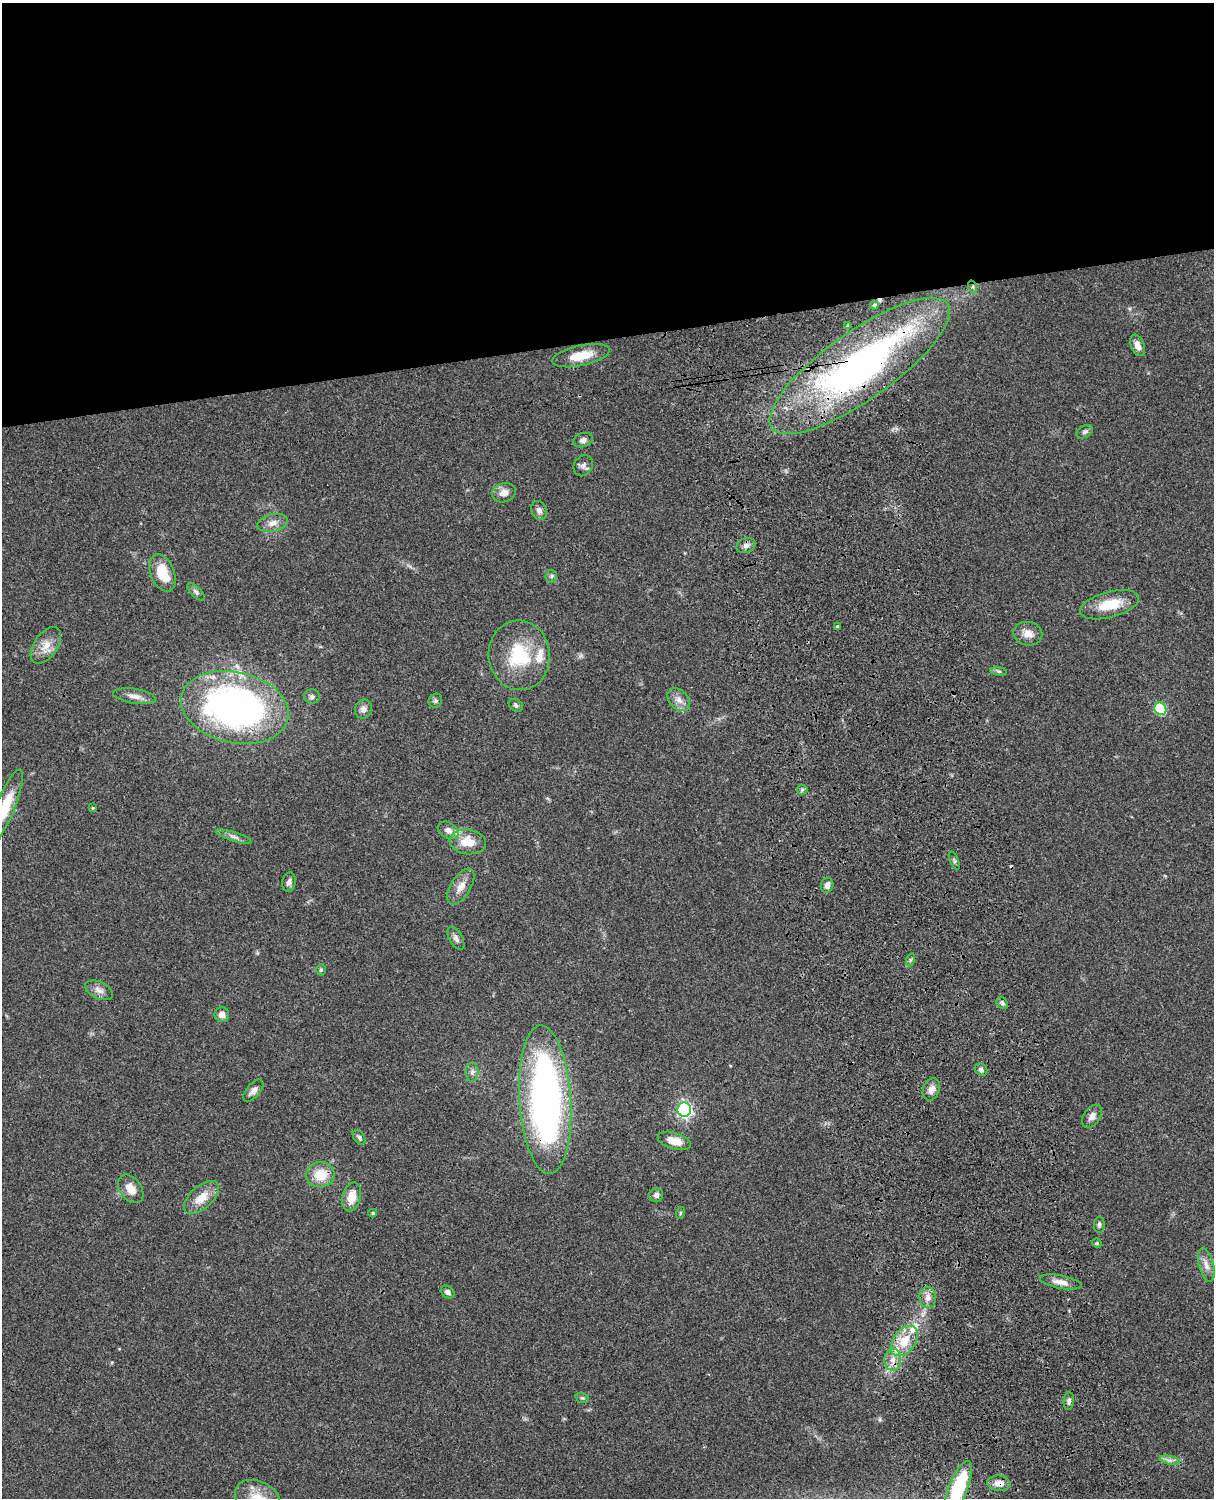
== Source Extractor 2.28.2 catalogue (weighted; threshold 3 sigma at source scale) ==
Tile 2 of 4 x 3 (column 2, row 1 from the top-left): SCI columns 1333-2544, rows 3269-4764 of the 5088 x 4927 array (HDU 1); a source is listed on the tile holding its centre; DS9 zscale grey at full resolution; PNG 1216 x 1500 px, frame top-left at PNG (2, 3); each listed source drawn as its Kron ellipse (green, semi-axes under 4 px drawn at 4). Shown black and unused: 23% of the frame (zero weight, under 3 of 4 exposures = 6% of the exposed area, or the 3 px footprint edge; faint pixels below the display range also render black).
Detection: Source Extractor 2.28.2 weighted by HDU 2 'WHT'; one run over the whole footprint, this tile lists its part. Background 0.0801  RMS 0.0058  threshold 0.0261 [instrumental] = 3 sigma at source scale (4.5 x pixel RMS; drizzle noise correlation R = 1.50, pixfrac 1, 0.05/0.05 arcsec/px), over >= 5 px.
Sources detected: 81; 1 inside a brighter object's white glare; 1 cosmic-ray / hot-pixel residue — neither listed nor drawn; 3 inside a brighter listed object's ellipse — not listed separately; the other 76 listed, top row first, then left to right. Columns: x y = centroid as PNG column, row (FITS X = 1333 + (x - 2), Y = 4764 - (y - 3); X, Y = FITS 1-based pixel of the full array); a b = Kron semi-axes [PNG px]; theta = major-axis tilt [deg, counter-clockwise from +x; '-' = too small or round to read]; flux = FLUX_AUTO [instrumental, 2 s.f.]
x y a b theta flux
973 287 6 4 -72 1.1
874 305 4 4 - 0.74
847 326 4 3 - 0.73
1138 345 11 6 -69 4.3
581 356 29 10 12 13
860 366 108 34 35 210
1085 432 9 5 31 1.6
583 440 10 7 19 2.2
583 466 11 9 58 2.5
504 493 12 9 19 4.5
539 510 10 8 -70 2.5
273 523 16 8 12 4.5
746 546 10 7 24 2.5
162 573 19 11 -68 15
551 576 6 6 - 1.2
196 592 11 5 -45 1.7
1110 605 30 13 15 16
838 626 4 3 - 1.5
1028 634 14 11 -11 5.2
46 645 21 11 55 7.5
519 655 35 30 -83 34
999 671 8 4 -8 1.1
134 696 21 7 -9 4.7
312 696 8 7 - 1.8
679 700 13 9 -48 4.5
435 701 7 6 - 1.3
516 705 8 5 -33 1.4
235 707 55 35 -13 220
363 709 9 8 - 3
1160 709 6 5 - 35
802 790 5 5 - 0.86
4 808 42 9 67 21
93 808 4 4 - 0.55
448 830 11 7 -34 3.4
234 837 18 4 -18 2.5
468 842 18 12 -8 11
954 861 9 3 -68 1
289 882 10 7 79 2.2
827 885 7 6 - 2.7
461 887 20 10 58 6.1
456 938 13 6 -61 2.4
910 960 7 4 71 0.92
321 970 6 5 - 0.89
99 990 15 8 -25 3.7
1002 1003 6 5 - 1.1
222 1014 7 7 - 3.8
981 1070 7 5 -44 2.1
472 1072 9 6 89 2.1
931 1089 11 8 69 3.9
253 1091 13 6 50 3
545 1100 74 26 -86 260
684 1110 7 7 - 140
1092 1116 13 8 56 3.3
359 1137 8 5 -53 1.5
674 1141 17 8 -17 7.1
320 1175 14 12 6 13
131 1189 16 10 -54 6.9
656 1195 7 6 - 2
201 1197 21 11 42 9.7
352 1197 14 9 76 8.6
373 1213 4 4 - 0.92
680 1213 6 4 72 0.72
1099 1225 8 5 88 1.4
1097 1243 5 4 - 0.65
1206 1265 17 7 -75 4.3
1061 1282 21 6 -11 4.6
448 1292 7 5 -37 2.1
928 1297 11 8 -84 3.4
904 1341 17 11 52 13
893 1360 11 8 89 4.6
582 1398 7 5 -19 0.94
1069 1401 9 5 85 1.6
1170 1460 10 4 -13 2.1
999 1483 12 7 -7 4.5
958 1488 28 9 69 53
257 1498 24 17 -27 14
Overlapping masked pixels (flux is a lower limit): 5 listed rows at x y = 860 366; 545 1100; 904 1341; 999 1483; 958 1488
Isophote crosses this tile's border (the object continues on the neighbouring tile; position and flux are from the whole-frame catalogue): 3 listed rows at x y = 4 808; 958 1488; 257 1498